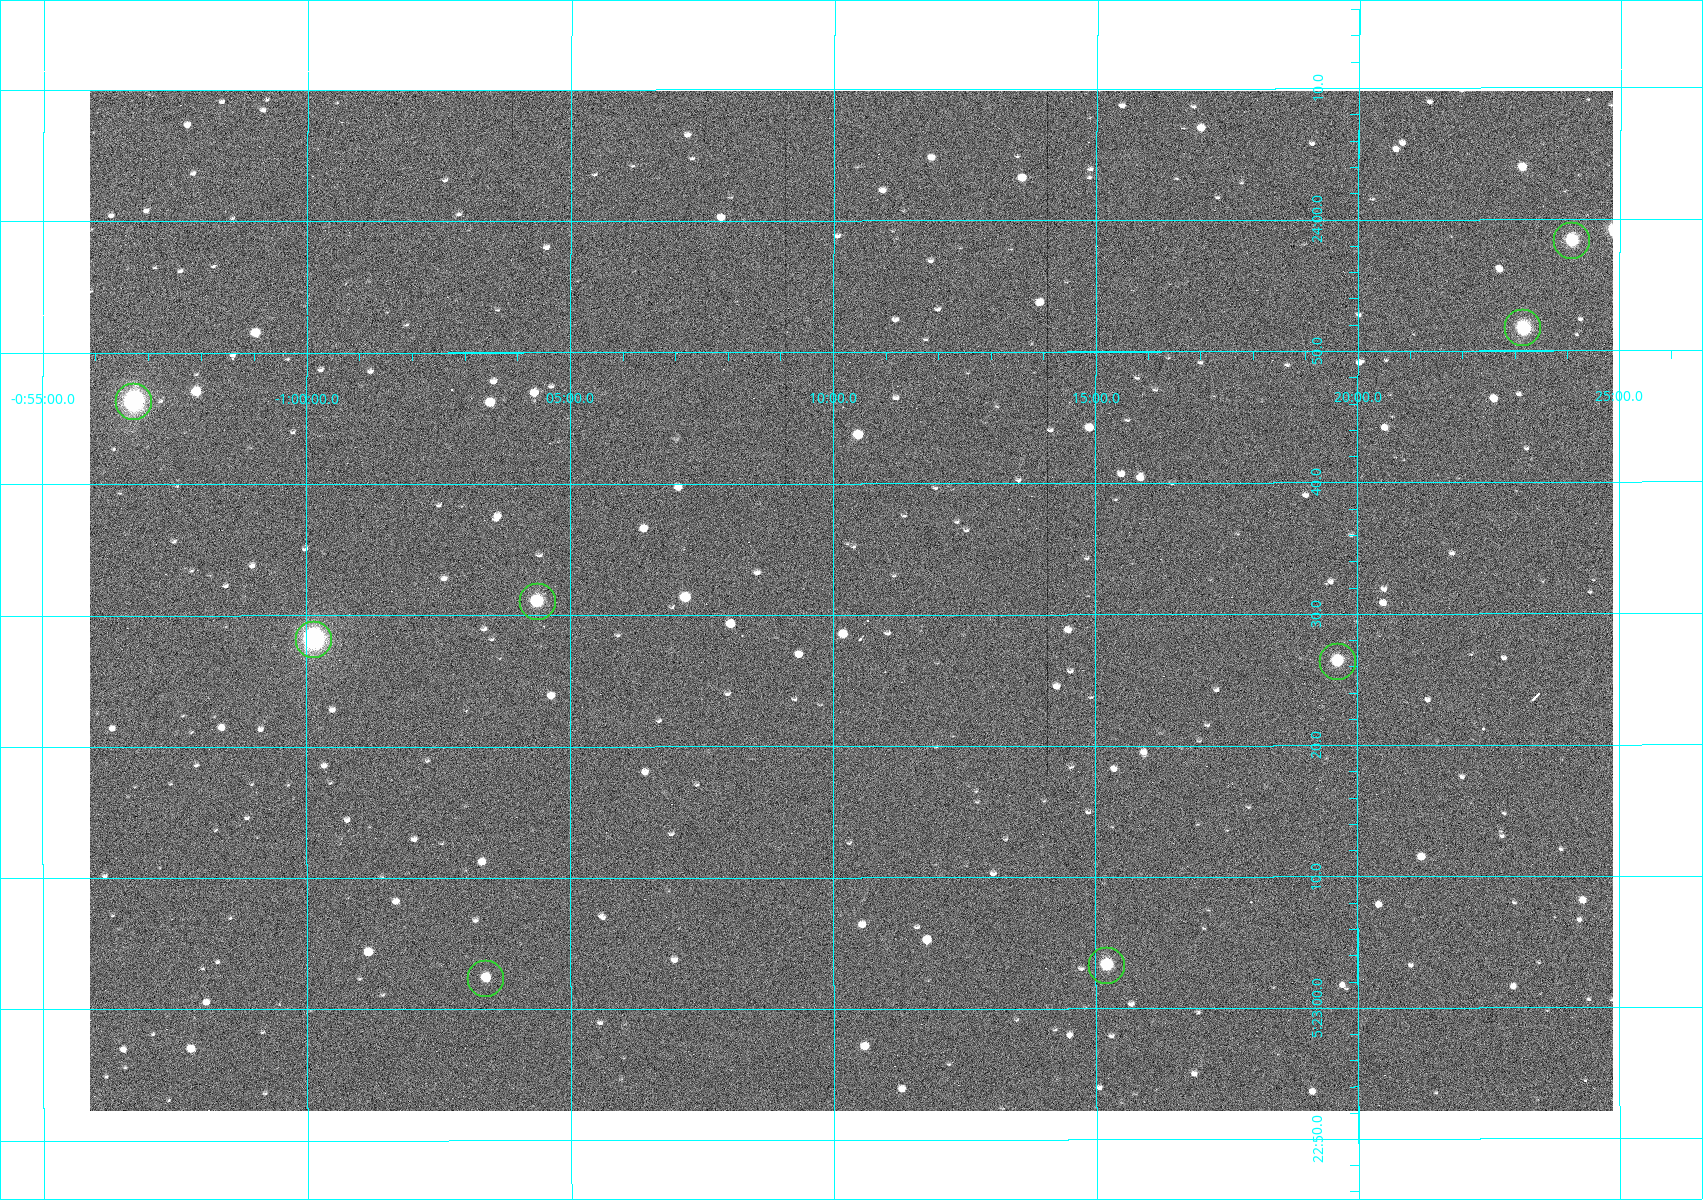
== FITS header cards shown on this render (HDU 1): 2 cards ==
NAXIS1  =                 1523
NAXIS2  =                 1020

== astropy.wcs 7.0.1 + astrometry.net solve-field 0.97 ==
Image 1523 x 1020 px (HDU 1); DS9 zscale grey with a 90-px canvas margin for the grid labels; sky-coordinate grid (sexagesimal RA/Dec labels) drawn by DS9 from the SOLVED WCS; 8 Tycho-2 reference stars matched to detected sources circled (green)
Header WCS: RA---TAN/DEC--TAN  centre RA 05:23:31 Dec -01:10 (80.88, -1.17 deg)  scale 1.14 arcsec/px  FOV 29.0' x 19.4'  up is +90 deg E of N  parity flipped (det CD > 0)
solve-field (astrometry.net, Tycho-2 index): VERIFIED the header's WCS against the Tycho-2 star catalogue (8 matches, 0 conflicts) and refined it, rather than solving blind
Solved WCS: RA---TAN-SIP/DEC--TAN-SIP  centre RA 05:23:31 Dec -01:10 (80.88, -1.17 deg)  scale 1.14 arcsec/px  FOV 29.0' x 19.4'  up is +90 deg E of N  parity flipped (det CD > 0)
The solver's refit moves the header's centre by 1.7 arcsec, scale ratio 1.001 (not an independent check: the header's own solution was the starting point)
Tycho-2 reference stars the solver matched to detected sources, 8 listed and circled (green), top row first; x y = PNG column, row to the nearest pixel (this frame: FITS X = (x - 90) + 1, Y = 1020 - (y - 91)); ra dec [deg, ICRS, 3 dp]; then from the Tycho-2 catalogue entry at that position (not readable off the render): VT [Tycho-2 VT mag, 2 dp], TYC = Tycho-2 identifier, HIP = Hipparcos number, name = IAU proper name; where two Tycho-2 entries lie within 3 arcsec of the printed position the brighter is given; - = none
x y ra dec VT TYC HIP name
1572 241 80.993 -1.402 10.12 4753-1097-1 - -
1523 328 80.966 -1.386 10.33 4753-1182-1 - -
134 402 80.943 -0.946 8.91 4753-387-1 - -
538 602 80.879 -1.073 10.48 4753-1534-1 - -
314 640 80.867 -1.002 7.84 4753-1205-1 25199 -
1338 662 80.860 -1.327 11.24 4753-1591-1 - -
1107 966 80.764 -1.254 10.69 4753-1358-1 - -
486 979 80.760 -1.057 11.82 4753-1463-1 - -